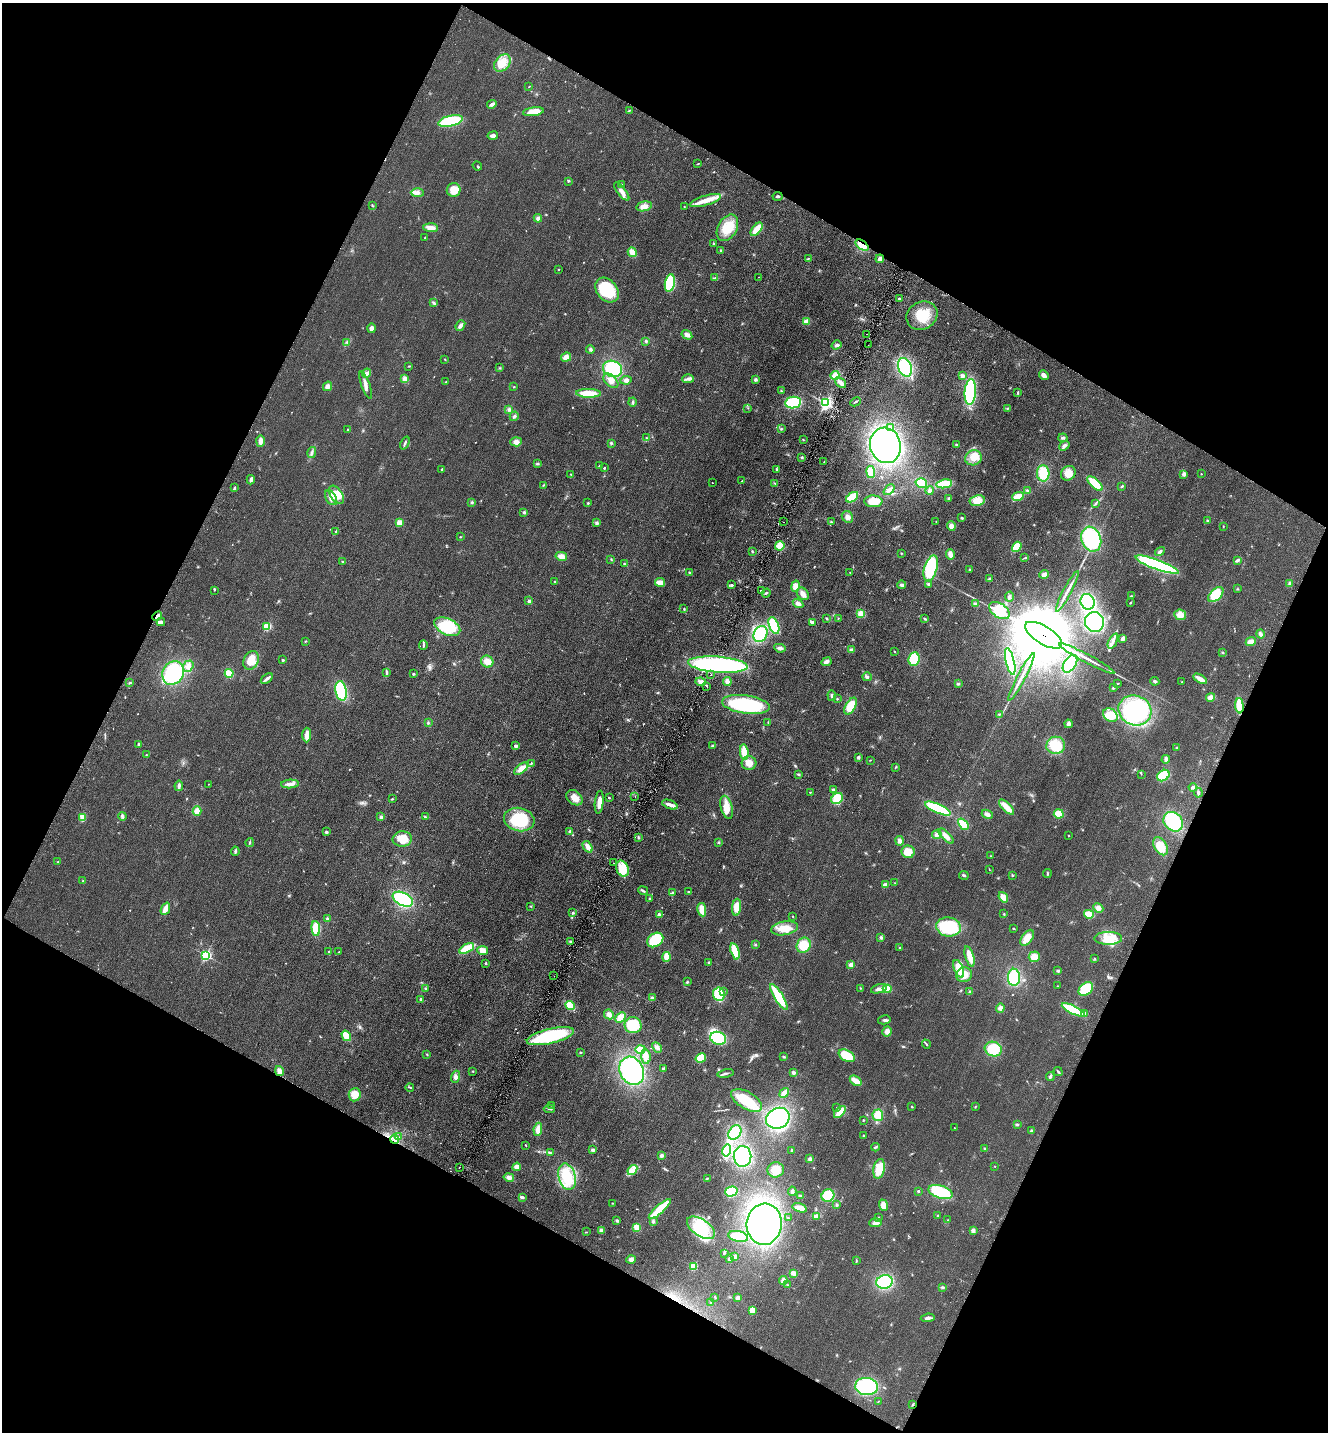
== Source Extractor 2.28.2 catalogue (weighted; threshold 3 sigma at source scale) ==
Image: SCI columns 198-5500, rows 30-5748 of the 5833 x 5778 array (HDU 1 of 3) = the unmasked area's bounding box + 8 px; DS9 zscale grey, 4 x 4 block average (1 PNG px = mean of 4 x 4 image px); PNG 1330 x 1434 px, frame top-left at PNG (2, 3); each listed source drawn as its Kron ellipse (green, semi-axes under 4 px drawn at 4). Shown black and unused: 46% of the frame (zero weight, under 2 of 3 exposures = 3% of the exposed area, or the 3 px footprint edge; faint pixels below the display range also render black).
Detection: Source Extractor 2.28.2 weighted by HDU 2 'WHT'. Background 0.0773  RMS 0.014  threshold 0.0611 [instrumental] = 3 sigma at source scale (4.5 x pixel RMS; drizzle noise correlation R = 1.50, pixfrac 1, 0.05/0.05 arcsec/px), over >= 5 px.
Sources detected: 604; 7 inside a brighter object's white glare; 7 cosmic-ray / hot-pixel residue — neither listed nor drawn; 9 coinciding with a brighter row at this scale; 19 inside a brighter listed object's ellipse — not listed separately; of the other 562, all 500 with FLUX_AUTO >= 3.43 (the completeness limit of this list) listed and drawn (62 fainter detections not listed), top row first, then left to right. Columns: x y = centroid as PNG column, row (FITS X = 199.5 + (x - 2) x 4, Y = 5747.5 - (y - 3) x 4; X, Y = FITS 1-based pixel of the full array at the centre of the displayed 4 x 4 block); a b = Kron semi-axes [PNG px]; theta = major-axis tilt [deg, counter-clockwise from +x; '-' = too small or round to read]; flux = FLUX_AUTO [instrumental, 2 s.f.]
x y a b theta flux
502 63 10 7 50 99
529 86 2 2 - 3.8
492 104 5 3 - 20
629 111 4 2 - 6.2
533 112 10 3 7 160
450 121 12 5 13 430
493 135 5 2 - 35
698 164 3 2 - 4.5
477 166 5 2 - 6.1
568 181 3 2 - 6.7
621 185 3 3 - 10
454 190 7 7 - 120
622 191 11 4 -53 47
417 193 7 4 0 35
777 196 5 3 - 14
705 200 16 5 16 100
372 205 2 2 - 4.7
644 206 8 5 12 60
684 206 2 2 - 6.7
538 218 4 4 - 27
431 228 7 4 -4 54
727 228 14 9 61 190
757 229 8 4 51 120
425 238 2 2 - 12
714 243 3 2 - 7.3
862 245 7 3 -36 110
721 251 2 2 - 6.5
632 252 5 3 - 94
808 258 2 2 - 4.6
880 259 4 3 - 30
558 270 2 2 - 3.8
759 277 2 2 - 7
715 278 4 2 - 13
670 283 9 5 79 350
607 290 14 10 -50 460
899 299 3 2 - 11
434 303 3 3 - 12
922 316 16 13 29 220
806 321 3 3 - 70
460 325 6 3 51 32
372 328 5 4 - 32
867 334 2 2 - 5
687 335 6 3 -32 41
646 341 3 3 - 9.4
347 342 3 2 - 9.7
836 345 5 3 - 19
868 345 2 2 - 8.5
590 349 4 3 - 14
566 357 5 4 - 68
445 359 2 2 - 5.5
409 366 3 2 - 6.4
905 367 10 6 -67 540
499 368 2 2 - 4.6
613 369 10 8 -17 430
367 373 5 4 - 28
835 375 4 3 - 74
1044 375 5 3 - 39
962 376 4 4 - 20
404 379 4 3 - 39
688 379 6 3 0 27
626 380 6 4 10 28
755 380 3 3 - 17
611 381 9 5 -44 60
446 382 3 2 - 6.1
840 383 6 3 -40 41
366 385 14 4 -70 39
328 386 5 4 - 36
514 387 2 2 - 4.8
781 391 3 2 - 5.7
970 392 13 5 86 670
1018 392 3 2 - 9.5
588 393 12 3 -1 210
632 402 4 3 - 13
855 402 5 2 - 10
793 403 8 5 9 400
826 403 2 2 - 2400
748 408 2 2 - 3.8
1007 408 3 2 - 6.1
509 410 4 3 - 18
514 416 5 3 - 15
891 427 3 3 - 18
781 429 3 2 - 6.5
348 430 2 2 - 4.5
647 438 3 2 - 6.6
1063 438 4 2 - 16
803 440 2 2 - 4.6
260 441 6 3 88 46
516 442 6 4 5 37
405 443 7 2 68 16
611 443 3 3 - 12
885 445 18 15 -75 1500
956 445 4 2 - 11
1064 446 6 3 40 25
312 452 5 2 - 15
802 457 3 2 - 11
973 458 8 7 - 89
824 462 2 2 - 5.5
537 464 2 2 - 7.1
599 466 2 2 - 12
604 468 2 2 - 17
442 469 2 2 - 30
777 470 3 2 - 11
871 472 6 4 -81 130
1043 473 8 6 -89 210
1068 473 8 7 - 73
571 474 2 2 - 4.3
1184 474 4 3 - 25
1201 474 2 2 - 3.7
251 480 5 3 - 21
742 481 2 2 - 4.8
712 483 2 2 - 8.8
921 483 6 4 -17 300
775 484 3 2 - 7
944 484 8 4 9 230
1095 484 9 4 -43 220
543 485 2 2 - 4.6
1122 486 3 2 - 5.9
234 487 3 2 - 8.8
889 490 6 3 42 31
930 490 4 3 - 28
1027 491 3 3 - 11
336 495 10 6 -55 110
852 497 7 4 34 230
1018 497 6 3 19 120
331 498 8 5 -60 54
949 498 3 2 - 6.8
873 501 9 6 -2 100
977 501 8 5 10 95
472 502 3 3 - 9.2
588 503 2 2 - 8.3
1096 503 3 2 - 6.5
524 512 3 3 - 12
847 517 6 5 - 33
962 518 3 2 - 9.1
1207 520 3 2 - 6.4
936 521 2 2 - 3.7
783 522 2 2 - 5.2
832 522 2 2 - 3.9
399 523 2 2 - 320
596 523 4 3 - 15
951 526 5 4 - 42
1223 526 3 2 - 3.7
336 532 4 2 - 8.4
460 537 2 2 - 4.6
1091 539 13 9 -69 570
780 546 5 4 - 140
1017 547 5 3 - 210
752 551 3 2 - 7.3
1160 551 5 4 - 19
901 553 2 2 - 5
950 554 5 3 - 49
561 556 6 4 -13 63
1025 558 4 2 - 7.7
611 559 2 2 - 4.3
1237 560 4 2 - 30
342 562 2 2 - 4.9
624 563 3 2 - 5.9
1157 565 23 4 -20 1200
931 568 13 6 74 420
970 569 3 2 - 6.8
690 572 3 2 - 8.6
850 572 2 2 - 3.8
1044 574 5 3 - 36
990 579 3 3 - 16
555 582 3 2 - 7.7
660 582 5 2 - 110
1290 583 3 3 - 18
731 584 3 2 - 9.1
928 584 4 2 - 10
902 585 4 3 - 19
796 586 5 4 - 64
1237 589 2 2 - 3.5
214 590 3 2 - 5.4
761 591 2 2 - 160
1067 591 22 2 62 55
766 593 5 2 - 10
803 594 7 5 -48 44
1216 595 9 5 44 210
1131 596 3 2 - 6.7
1009 597 5 3 - 19
529 601 2 2 - 48
1087 602 8 7 - 610
798 603 5 3 - 36
1130 603 2 2 - 7.2
975 604 4 3 - 21
684 608 2 2 - 4.3
999 611 11 7 -34 350
861 613 3 3 - 63
1180 615 6 5 - 72
157 616 5 3 - 21
826 618 3 2 - 9.5
838 618 2 2 - 4.6
925 619 3 2 - 6.4
161 622 4 3 - 30
812 622 4 2 - 40
1094 622 10 9 - 720
774 625 9 4 -69 260
267 626 2 2 - 580
447 627 14 8 -26 310
760 634 8 6 59 480
1260 634 5 3 - 26
1043 635 21 9 -32 160000
1123 638 3 2 - 47
305 641 2 2 - 4.9
1113 641 8 3 63 33
1251 642 5 3 - 46
423 645 4 2 - 12
780 648 6 3 -10 27
851 650 4 3 - 14
895 652 3 2 - 4.8
1222 652 2 2 - 5.7
1087 658 31 2 -28 73
914 659 7 5 82 230
251 660 10 7 63 140
283 660 2 2 - 25
487 661 6 6 - 73
1010 661 14 4 -77 610
826 662 5 4 - 32
1070 664 10 6 57 600
718 665 30 8 -5 1600
188 666 6 4 51 41
173 673 12 10 60 580
229 673 4 4 - 110
387 673 4 2 - 17
413 674 3 2 - 9
711 675 2 2 - 3.8
867 677 5 3 - 19
1021 677 27 2 62 70
267 678 7 3 35 25
1200 679 7 3 -30 67
1155 681 4 3 - 16
701 682 5 3 - 36
727 682 4 3 - 33
1182 682 2 2 - 3.5
130 683 3 2 - 6
958 684 3 3 - 11
1118 684 2 2 - 6.6
707 686 2 2 - 30
1113 688 2 2 - 8.7
341 691 10 5 -80 410
832 696 5 3 - 18
1210 697 4 3 - 44
837 699 2 2 - 4.7
746 705 24 9 -8 750
851 706 9 5 60 160
1239 706 8 3 -87 220
1135 710 17 14 -24 960
999 714 3 2 - 8.6
1110 715 8 6 -40 160
768 722 2 2 - 4.9
428 723 3 2 - 6
1068 724 4 3 - 36
307 735 7 2 88 79
139 744 3 2 - 16
1056 745 9 9 - 200
516 746 2 2 - 79
713 746 4 3 - 15
1177 748 3 2 - 6.5
744 752 8 4 -84 140
146 755 2 2 - 4.8
858 757 3 3 - 11
1166 759 4 2 - 32
870 760 2 2 - 3.6
531 763 3 2 - 9.8
749 763 7 7 - 68
896 767 3 2 - 5.8
521 769 8 4 40 82
799 774 3 2 - 7.5
1141 774 2 2 - 4.1
1163 775 7 5 37 230
208 784 2 2 - 3.8
290 784 9 3 4 45
179 786 5 3 - 20
1193 787 4 3 - 18
833 790 3 3 - 18
810 792 2 2 - 5.5
1198 793 5 2 - 33
635 796 2 2 - 5.2
575 798 9 6 -41 67
609 798 2 2 - 7.5
837 798 6 5 - 170
392 799 3 2 - 5.9
599 802 11 3 84 78
670 805 8 3 -20 45
727 807 12 6 -74 84
1007 807 9 3 -46 96
938 808 14 4 -23 390
197 811 4 4 - 54
987 814 6 3 -26 30
1059 814 5 4 - 110
122 816 4 3 - 17
381 817 4 3 - 16
425 817 4 2 - 7.3
82 818 4 3 - 79
519 820 15 11 -14 380
1173 822 11 8 -44 580
963 824 6 4 -48 98
570 831 3 3 - 12
326 832 3 2 - 10
937 835 5 4 - 27
946 836 10 3 -44 45
1068 836 2 2 - 4.8
638 837 3 2 - 6.5
402 839 9 7 6 150
899 841 4 3 - 32
719 842 3 2 - 7.3
250 843 4 2 - 10
1161 846 10 6 -59 150
588 847 6 3 -56 62
235 851 4 2 - 11
908 852 6 6 - 97
991 856 2 2 - 4.4
58 862 2 2 - 5.5
613 863 2 2 - 5.8
622 869 8 6 -66 160
989 870 2 2 - 3.6
1047 874 4 2 - 6.6
964 875 5 2 - 11
1012 876 2 2 - 4.8
83 881 2 2 - 5.6
895 883 2 2 - 3.5
885 885 4 3 - 43
643 891 5 2 - 15
688 892 3 2 - 8.5
672 893 3 2 - 7.5
1003 897 5 3 - 77
403 899 11 6 -28 570
650 899 3 2 - 9.4
530 906 2 2 - 3.4
737 907 8 4 84 90
1098 908 5 4 - 38
165 909 6 3 67 64
702 910 7 3 -80 100
572 913 3 2 - 5
1004 914 2 2 - 3.5
1089 914 5 3 - 170
659 915 3 3 - 12
793 916 2 2 - 7.8
327 919 4 2 - 11
949 927 12 9 -9 520
316 928 7 4 -85 170
784 928 13 7 10 130
1014 929 3 2 - 5.5
881 937 3 3 - 11
1027 938 9 5 54 110
1108 938 14 6 0 120
655 940 9 6 34 370
570 941 3 2 - 11
755 945 2 2 - 4.5
804 945 8 7 - 150
467 948 8 3 28 240
900 948 2 2 - 7.2
483 951 5 4 - 62
735 951 8 3 -73 190
329 952 2 2 - 17
339 952 2 2 - 7.6
206 955 2 2 - 1300
970 956 10 3 -73 90
667 957 5 3 - 130
1034 957 5 5 - 75
1095 958 3 2 - 4.4
485 963 2 2 - 24
709 963 3 3 - 9
851 965 2 2 - 170
959 969 9 4 -68 110
1058 971 3 3 - 12
964 975 8 7 - 94
554 976 2 2 - 7.4
1014 977 8 6 90 320
687 982 3 2 - 7.7
1058 986 3 2 - 4.4
425 988 3 2 - 9
860 988 2 2 - 4.4
879 989 8 4 17 37
887 989 4 4 - 77
1086 989 8 5 41 240
724 992 2 2 - 5.1
970 992 4 3 - 13
719 994 7 5 -82 290
779 997 15 4 -58 330
652 998 4 3 - 17
421 999 2 2 - 45
570 1005 5 3 - 120
1000 1008 5 4 - 25
1073 1010 12 3 -25 440
1085 1013 2 2 - 26
609 1014 5 4 - 31
621 1017 6 4 43 110
884 1020 6 2 13 14
633 1025 8 8 - 200
887 1031 5 4 - 38
346 1036 5 3 - 170
550 1036 24 7 14 690
718 1038 8 6 -22 330
926 1044 5 2 - 9.4
657 1047 6 4 -45 36
640 1049 5 3 - 110
993 1049 9 7 -18 210
580 1052 3 2 - 8.3
427 1054 2 2 - 4.2
646 1056 7 4 -85 62
847 1056 9 5 -30 260
784 1057 3 3 - 8.9
701 1058 5 4 - 200
663 1069 2 2 - 64
279 1071 5 4 - 42
473 1071 2 2 - 4.2
632 1071 14 11 -62 980
1058 1072 5 2 - 11
726 1073 8 2 10 16
793 1073 3 3 - 21
1050 1076 4 3 - 17
455 1077 6 4 71 27
856 1081 6 3 -37 96
410 1087 4 2 - 6.2
784 1093 5 2 - 110
355 1095 6 6 - 94
747 1100 17 8 -30 220
552 1105 2 2 - 5.1
912 1107 2 2 - 7.7
975 1107 3 2 - 5.5
837 1108 3 2 - 5.8
549 1109 5 2 - 9
840 1112 7 3 47 130
878 1115 6 5 - 110
778 1118 12 10 24 730
863 1120 2 2 - 5.7
1017 1125 3 3 - 9.7
954 1128 2 2 - 3.9
538 1129 6 3 82 70
1031 1131 3 3 - 10
735 1133 8 6 56 330
863 1135 3 2 - 5.2
399 1137 2 2 - 3.9
395 1139 4 3 - 23
526 1145 3 2 - 5.2
875 1147 4 2 - 9.6
985 1149 3 3 - 8.6
593 1150 4 3 - 16
792 1150 3 2 - 9.9
727 1151 6 4 76 280
551 1153 2 2 - 5.3
662 1156 3 3 - 21
743 1156 10 9 - 590
810 1159 4 3 - 18
994 1166 2 2 - 3.5
459 1167 2 2 - 13
517 1167 4 4 - 45
879 1169 10 5 79 170
632 1170 6 4 51 41
776 1170 8 7 - 86
509 1177 5 3 - 39
567 1177 13 8 -75 260
707 1178 2 2 - 3.9
792 1191 4 3 - 19
918 1191 2 2 - 39
731 1192 6 5 - 230
941 1192 12 6 -16 400
828 1195 7 6 - 250
800 1196 4 2 - 8.4
522 1197 4 3 - 15
612 1203 2 2 - 4.9
837 1205 3 2 - 8.6
883 1205 6 4 -70 61
800 1208 7 3 -17 92
660 1209 14 2 42 390
816 1216 3 2 - 8.7
938 1216 2 2 - 16
879 1217 3 2 - 6.5
788 1218 2 2 - 3.7
948 1220 2 2 - 3.6
617 1221 3 3 - 11
653 1222 3 3 - 13
876 1223 6 4 4 35
764 1224 20 17 84 1500
637 1227 4 3 - 110
701 1228 16 8 -34 350
601 1230 4 3 - 30
973 1231 3 3 - 37
586 1232 2 2 - 3.4
738 1236 10 5 -11 180
724 1253 3 2 - 7.7
735 1257 3 3 - 44
631 1259 5 4 - 35
729 1259 2 2 - 22
856 1260 3 2 - 3.6
693 1267 2 2 - 520
793 1273 4 3 - 47
783 1281 4 3 - 60
885 1282 8 7 - 420
787 1285 2 2 - 5.1
942 1287 4 2 - 11
715 1297 3 2 - 6.1
738 1298 3 3 - 30
711 1303 2 2 - 4.2
752 1310 4 2 - 95
928 1318 7 3 6 27
867 1386 11 8 -4 720
879 1401 4 2 - 3.8
913 1404 3 2 - 6.7
Overlapping masked pixels (flux is a lower limit): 5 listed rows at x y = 862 245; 157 616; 1043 635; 1239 706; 395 1139
Diffuse or blended objects may show on this block-average render without a row.